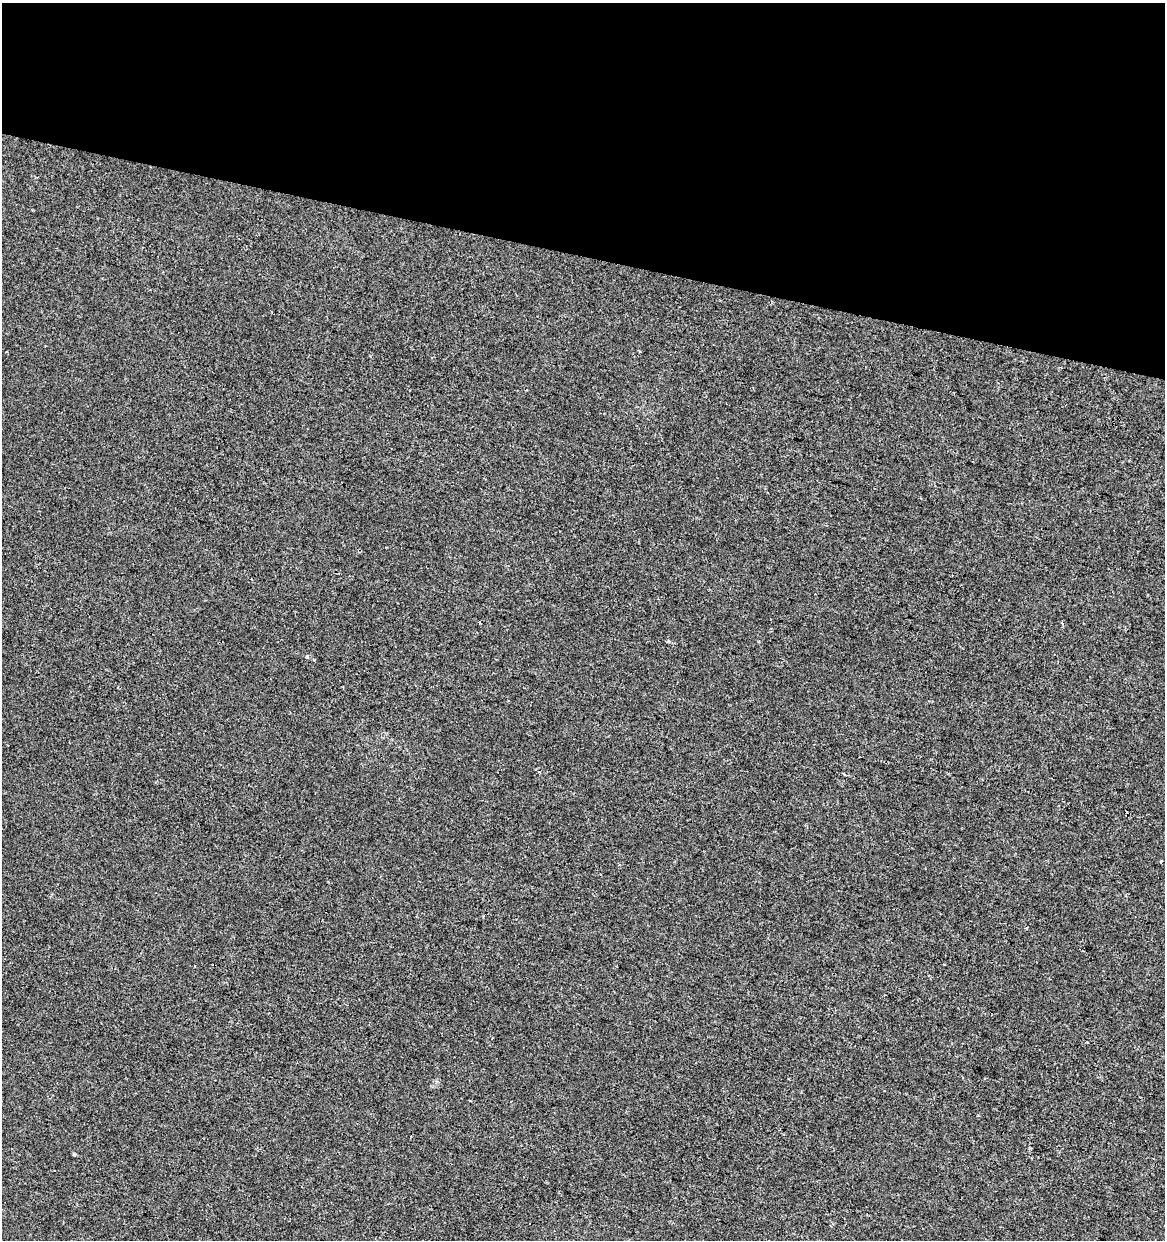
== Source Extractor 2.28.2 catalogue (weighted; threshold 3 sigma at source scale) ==
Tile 2 of 4 x 4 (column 2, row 1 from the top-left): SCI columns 1447-2609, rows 3715-4952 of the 5158 x 4958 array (HDU 1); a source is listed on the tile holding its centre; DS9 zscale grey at full resolution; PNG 1167 x 1242 px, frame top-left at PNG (2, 3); no overlay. Shown black and unused: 21% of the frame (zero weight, under 2 of 3 exposures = <1% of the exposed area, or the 3 px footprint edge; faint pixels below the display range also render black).
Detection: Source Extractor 2.28.2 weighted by HDU 2 'WHT'; one run over the whole footprint, this tile lists its part. Background -5.27e-04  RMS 0.0042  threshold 0.019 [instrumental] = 3 sigma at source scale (4.5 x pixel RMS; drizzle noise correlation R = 1.50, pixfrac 1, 0.0396/0.0396 arcsec/px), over >= 5 px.
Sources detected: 7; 2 cosmic-ray / hot-pixel residue — not listed; the other 5 listed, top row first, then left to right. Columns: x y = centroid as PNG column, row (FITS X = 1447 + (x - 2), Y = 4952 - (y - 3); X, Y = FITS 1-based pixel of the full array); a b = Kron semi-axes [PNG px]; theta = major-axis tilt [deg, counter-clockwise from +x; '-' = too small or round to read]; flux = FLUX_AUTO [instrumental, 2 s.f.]
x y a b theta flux
1062 624 4 3 - 0.79
668 641 3 3 - 0.91
306 657 4 3 - 0.88
1161 862 3 3 - 2
74 1154 3 3 - 0.95